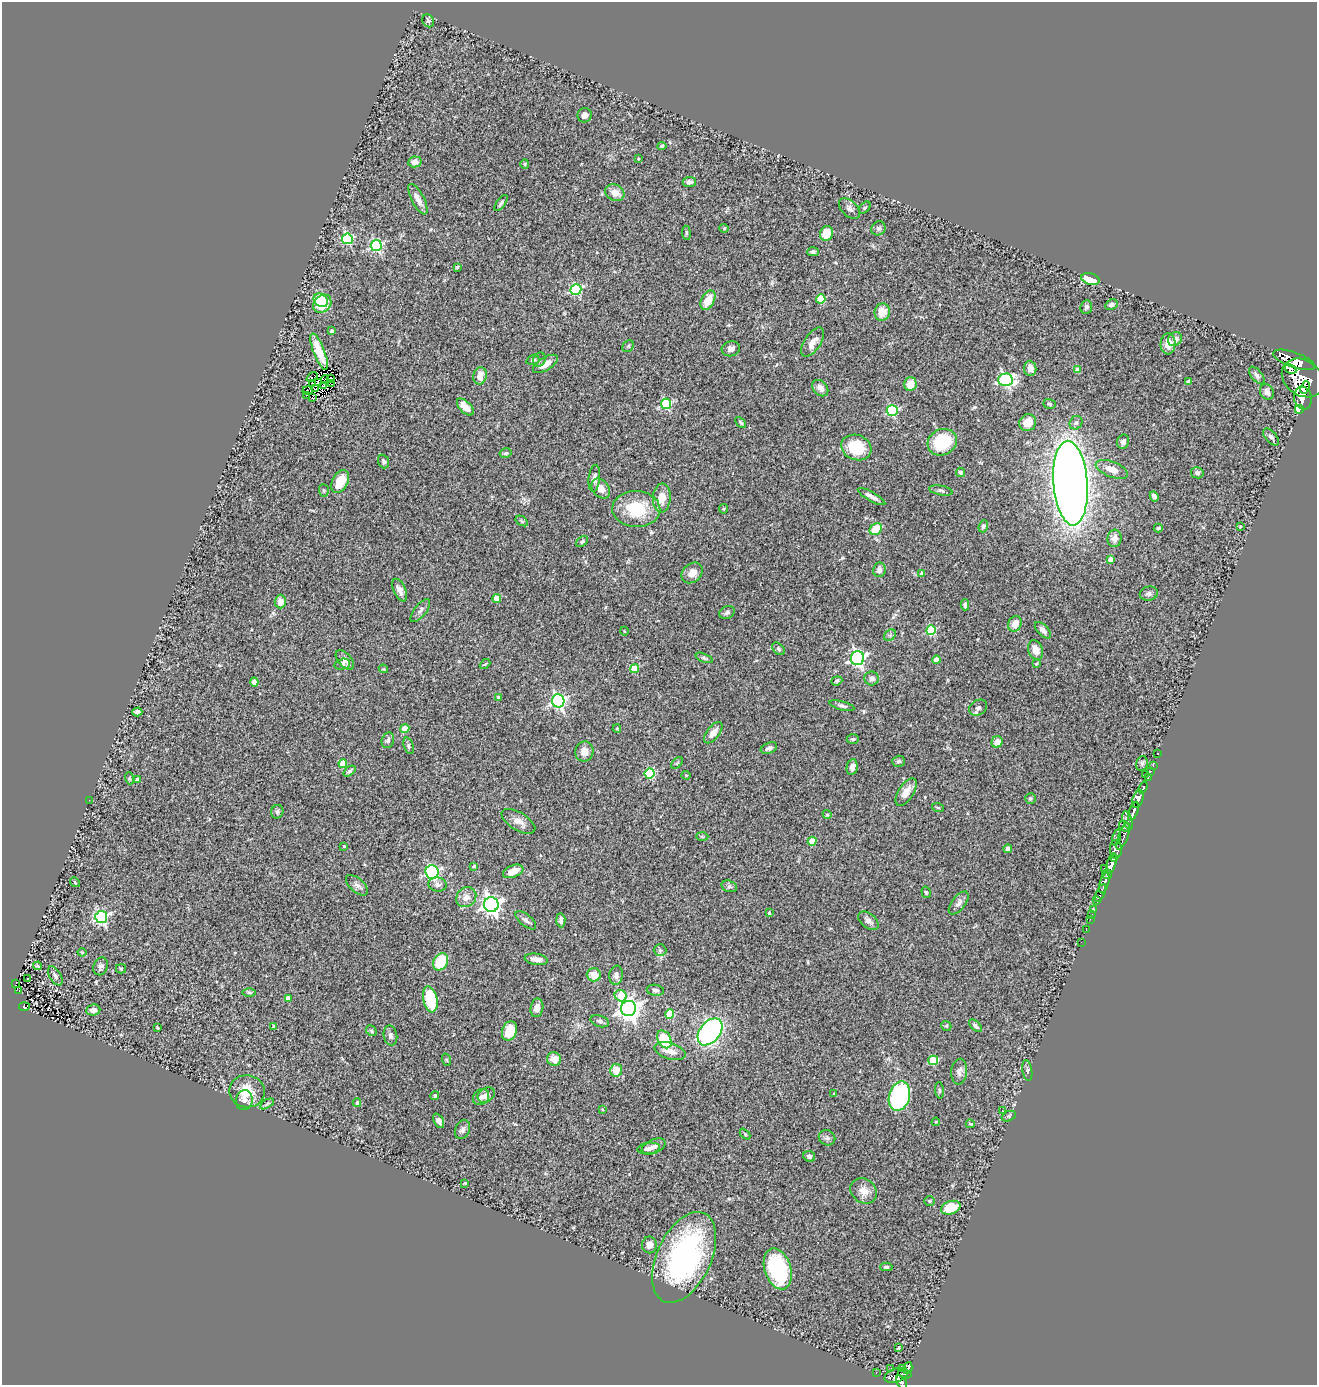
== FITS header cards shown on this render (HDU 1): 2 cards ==
NAXIS1  =                 1315
NAXIS2  =                 1383

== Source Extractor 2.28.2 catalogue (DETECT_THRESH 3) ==
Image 1315 x 1383 px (HDU 1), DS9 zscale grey, 1 PNG px = 1 image px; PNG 1319 x 1387 px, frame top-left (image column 1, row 1383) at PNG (2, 2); each listed source drawn as its Kron ellipse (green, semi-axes under 4 px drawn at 4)
Background 0.772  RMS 0.092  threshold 0.276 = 3 sigma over >= 5 px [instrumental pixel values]
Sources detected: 285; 2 with non-positive FLUX_AUTO (blend fragments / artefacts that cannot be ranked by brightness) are neither listed nor drawn; the other 283 listed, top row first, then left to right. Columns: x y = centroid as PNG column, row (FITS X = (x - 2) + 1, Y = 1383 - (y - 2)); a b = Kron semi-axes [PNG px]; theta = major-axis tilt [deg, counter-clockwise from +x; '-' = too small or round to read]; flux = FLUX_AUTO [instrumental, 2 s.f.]
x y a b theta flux
428 21 7 5 -56 13
585 115 7 7 - 30
662 146 4 4 - 8.9
638 159 4 3 - 4.6
415 162 6 5 - 40
525 164 5 4 - 7.3
689 182 7 5 6 21
615 193 10 8 -26 64
418 199 17 6 -62 47
501 203 9 4 53 12
849 208 12 7 -43 25
865 208 7 4 47 9.8
724 228 4 4 - 7.1
878 228 7 6 - 18
686 233 7 3 -82 7.7
826 233 7 6 - 120
347 239 5 5 - 520
376 246 5 5 - 660
813 252 6 4 1 15
457 267 4 3 - 12
1090 279 9 5 -16 110
576 289 5 5 - 550
821 299 4 4 - 220
321 300 8 6 -42 150
708 300 10 6 61 96
322 304 10 8 45 210
1111 305 6 5 - 21
1086 307 7 6 - 16
882 312 8 7 - 93
332 331 4 3 - 19
1175 339 7 6 - 35
813 342 17 8 56 57
1168 344 11 7 88 57
628 346 6 5 - 11
731 349 9 7 15 26
319 351 19 5 -69 98
533 360 6 4 17 14
539 360 7 6 - 15
1294 360 22 7 -20 4700
545 364 14 6 32 58
1030 368 7 6 - 39
1290 369 6 4 -30 1100
1078 370 4 4 - 53
1257 375 10 5 -51 19
480 376 9 6 77 58
312 377 6 2 39 2.5
330 378 3 2 - 11
1303 378 22 17 -36 8000
325 380 4 2 - 3.7
1005 380 7 6 - 1000
318 382 4 2 - 2.2
1189 382 4 3 - 19
313 383 3 2 - 2.4
331 384 2 2 - 6.6
910 384 7 6 - 86
323 385 3 2 - 5.9
1305 387 6 3 66 3500
820 388 9 7 -47 34
315 389 3 2 - 5.9
307 391 5 2 - 2.8
1267 392 8 6 -59 25
306 395 2 2 - 36
312 398 3 2 - 6.7
1303 398 11 8 -81 3500
666 404 5 5 - 490
1050 404 6 4 -16 9.9
465 407 10 5 -45 77
1299 409 4 3 - 170
892 411 5 5 - 610
741 422 6 4 -46 9.6
1028 423 9 8 - 71
1076 423 7 6 - 16
1271 437 10 5 -48 18
942 442 15 13 27 250
1123 442 7 6 - 17
856 447 15 12 -20 220
506 453 6 4 14 11
383 461 7 5 -71 14
1112 469 17 7 -22 53
961 472 5 4 - 13
1197 473 6 5 - 13
594 478 13 5 84 27
340 481 12 7 62 140
1070 483 42 17 -86 8900
601 489 11 8 -53 58
324 490 6 5 - 10
941 490 12 4 -10 14
1154 496 5 4 - 23
872 497 15 4 -30 31
662 498 14 9 87 74
636 509 24 18 -2 260
723 509 5 4 - 7.1
522 521 7 4 -34 11
983 526 6 4 70 13
1240 527 3 2 - 6
1158 528 4 3 - 9.1
876 529 7 5 40 120
1115 538 9 7 82 49
582 542 7 4 38 12
1110 559 4 4 - 44
879 570 7 6 - 34
692 573 12 9 43 48
922 573 4 4 - 19
400 590 12 6 -66 39
1149 594 9 7 12 20
497 599 4 4 - 92
280 601 7 5 89 49
965 605 5 4 - 16
420 611 14 6 52 24
727 612 8 6 24 15
1015 624 8 6 64 54
931 630 5 5 - 350
1043 630 10 5 -46 27
624 631 4 3 - 4.4
890 635 6 5 - 11
778 649 7 5 -43 11
1036 650 10 7 -68 54
704 658 9 4 -21 12
858 658 7 6 - 1500
345 660 11 6 -49 30
936 660 4 4 - 56
342 664 8 5 13 39
485 664 6 3 43 6.4
1036 664 3 3 - 5.9
383 669 5 4 - 6.1
634 669 4 4 - 190
872 679 7 7 - 24
837 681 5 4 - 8.9
254 682 4 4 - 58
499 697 4 3 - 17
558 701 6 6 - 1400
842 706 13 4 -15 16
978 708 9 7 31 21
137 712 5 4 - 18
617 728 4 4 - 6.8
405 729 4 4 - 73
713 733 12 6 51 46
853 739 6 4 1 12
388 740 8 6 73 16
997 742 6 5 - 47
409 746 9 4 -72 11
769 748 8 5 21 19
584 752 10 9 - 51
1158 754 3 2 - 26
898 761 6 5 - 13
343 763 4 4 - 140
677 763 7 4 45 8.9
1142 763 7 5 76 14
1153 765 3 2 - 29
852 767 8 5 79 31
349 771 7 4 39 17
1151 771 3 2 - 15
650 774 5 5 - 430
1145 774 2 2 - 61
686 775 4 4 - 6.3
1148 777 3 2 - 47
129 778 6 4 -72 6.4
137 779 3 3 - 17
1143 788 6 3 70 62
906 792 15 7 58 58
1030 798 5 5 - 10
1138 799 9 5 69 1700
89 800 2 2 - 3.2
938 808 6 3 -19 5.9
1133 811 10 4 69 2300
277 812 7 6 - 12
827 815 4 4 - 7.4
1128 820 9 4 -71 380
518 821 19 9 -32 51
1125 826 6 4 -41 470
702 836 6 4 -2 8
1123 836 14 5 70 910
1116 838 8 3 74 170
812 841 4 4 - 120
344 846 3 3 - 6.7
1008 849 4 4 - 40
1116 849 9 6 88 910
1114 858 3 3 - 540
1111 864 11 4 74 3000
474 866 4 3 - 7.3
1104 868 3 3 - 160
513 871 11 6 22 78
432 872 7 6 - 790
1107 874 5 4 - 760
75 882 5 4 - 7.2
1104 883 10 4 74 1600
437 884 9 7 -11 22
357 885 13 7 -41 27
729 886 8 5 -16 15
926 892 6 4 -72 8.9
1101 893 10 3 65 230
466 897 11 9 43 48
1097 901 4 3 - 170
959 903 14 6 52 27
491 905 7 7 - 2900
1094 909 3 3 - 42
769 913 3 3 - 6.3
1092 914 2 2 - 11
101 917 6 6 - 1000
1090 919 2 2 - 7.1
526 920 12 5 -40 22
561 920 7 4 -87 23
868 921 11 7 -40 27
1086 930 2 2 - 8
1081 942 2 2 - 3.1
660 950 6 6 - 12
82 952 4 4 - 5.5
536 959 11 5 -9 37
440 962 9 7 59 230
38 966 4 3 - 13
101 966 9 7 68 25
121 969 5 5 - 7.4
594 975 7 6 - 79
616 975 9 7 83 27
55 976 11 5 -59 20
27 978 3 3 - 15
16 983 3 2 - 8.6
19 990 3 2 - 23
655 990 9 5 -7 17
249 992 6 4 -1 8.8
621 996 6 5 - 220
288 998 4 4 - 49
430 999 13 7 -78 270
24 1007 5 4 - 99
537 1008 9 6 80 33
629 1008 8 7 - 4500
93 1010 7 5 7 35
670 1014 4 4 - 260
600 1021 9 5 -18 18
273 1026 3 3 - 5.4
946 1026 5 4 - 8.1
975 1026 8 4 -45 17
158 1028 3 3 - 6.8
371 1031 6 4 -46 9.9
509 1031 10 7 71 130
710 1032 15 10 52 1500
390 1035 10 6 -78 19
664 1039 9 6 -61 240
670 1051 16 8 -17 58
554 1059 7 6 - 67
447 1060 6 4 -71 7.5
933 1060 5 4 - 230
616 1070 6 6 - 93
1027 1070 10 4 -81 13
959 1072 13 8 85 31
939 1090 8 3 -85 8.1
247 1091 18 16 -9 140
834 1094 3 3 - 7.1
486 1095 9 6 33 35
435 1096 4 4 - 14
899 1096 15 10 75 710
481 1097 9 7 43 26
244 1100 10 8 79 41
357 1103 4 3 - 7.2
267 1104 8 4 31 12
602 1109 4 3 - 6.2
1002 1111 2 2 - 4.3
1009 1116 7 4 24 13
439 1121 8 4 -65 24
936 1122 4 3 - 6.1
970 1124 4 3 - 6.9
462 1130 10 7 67 25
745 1134 6 4 -47 6.9
827 1138 8 7 - 19
654 1146 12 7 23 34
649 1148 11 5 7 27
809 1156 6 5 - 16
465 1183 3 3 - 5.9
864 1191 14 11 -37 62
929 1201 5 4 - 7.9
951 1208 10 6 18 140
649 1245 8 7 - 32
684 1257 48 27 65 1300
886 1267 6 4 2 12
778 1269 21 13 -72 540
899 1348 4 3 - 23
891 1368 3 2 - 5.3
903 1368 3 2 - 14
908 1368 6 3 72 140
876 1373 2 2 - 8.8
905 1374 7 4 -16 220
896 1375 12 7 19 790
901 1382 7 4 -61 640
At the frame edge (FLAGS 8, measured only in part): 1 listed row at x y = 901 1382
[2 non-positive-flux detections neither listed nor drawn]